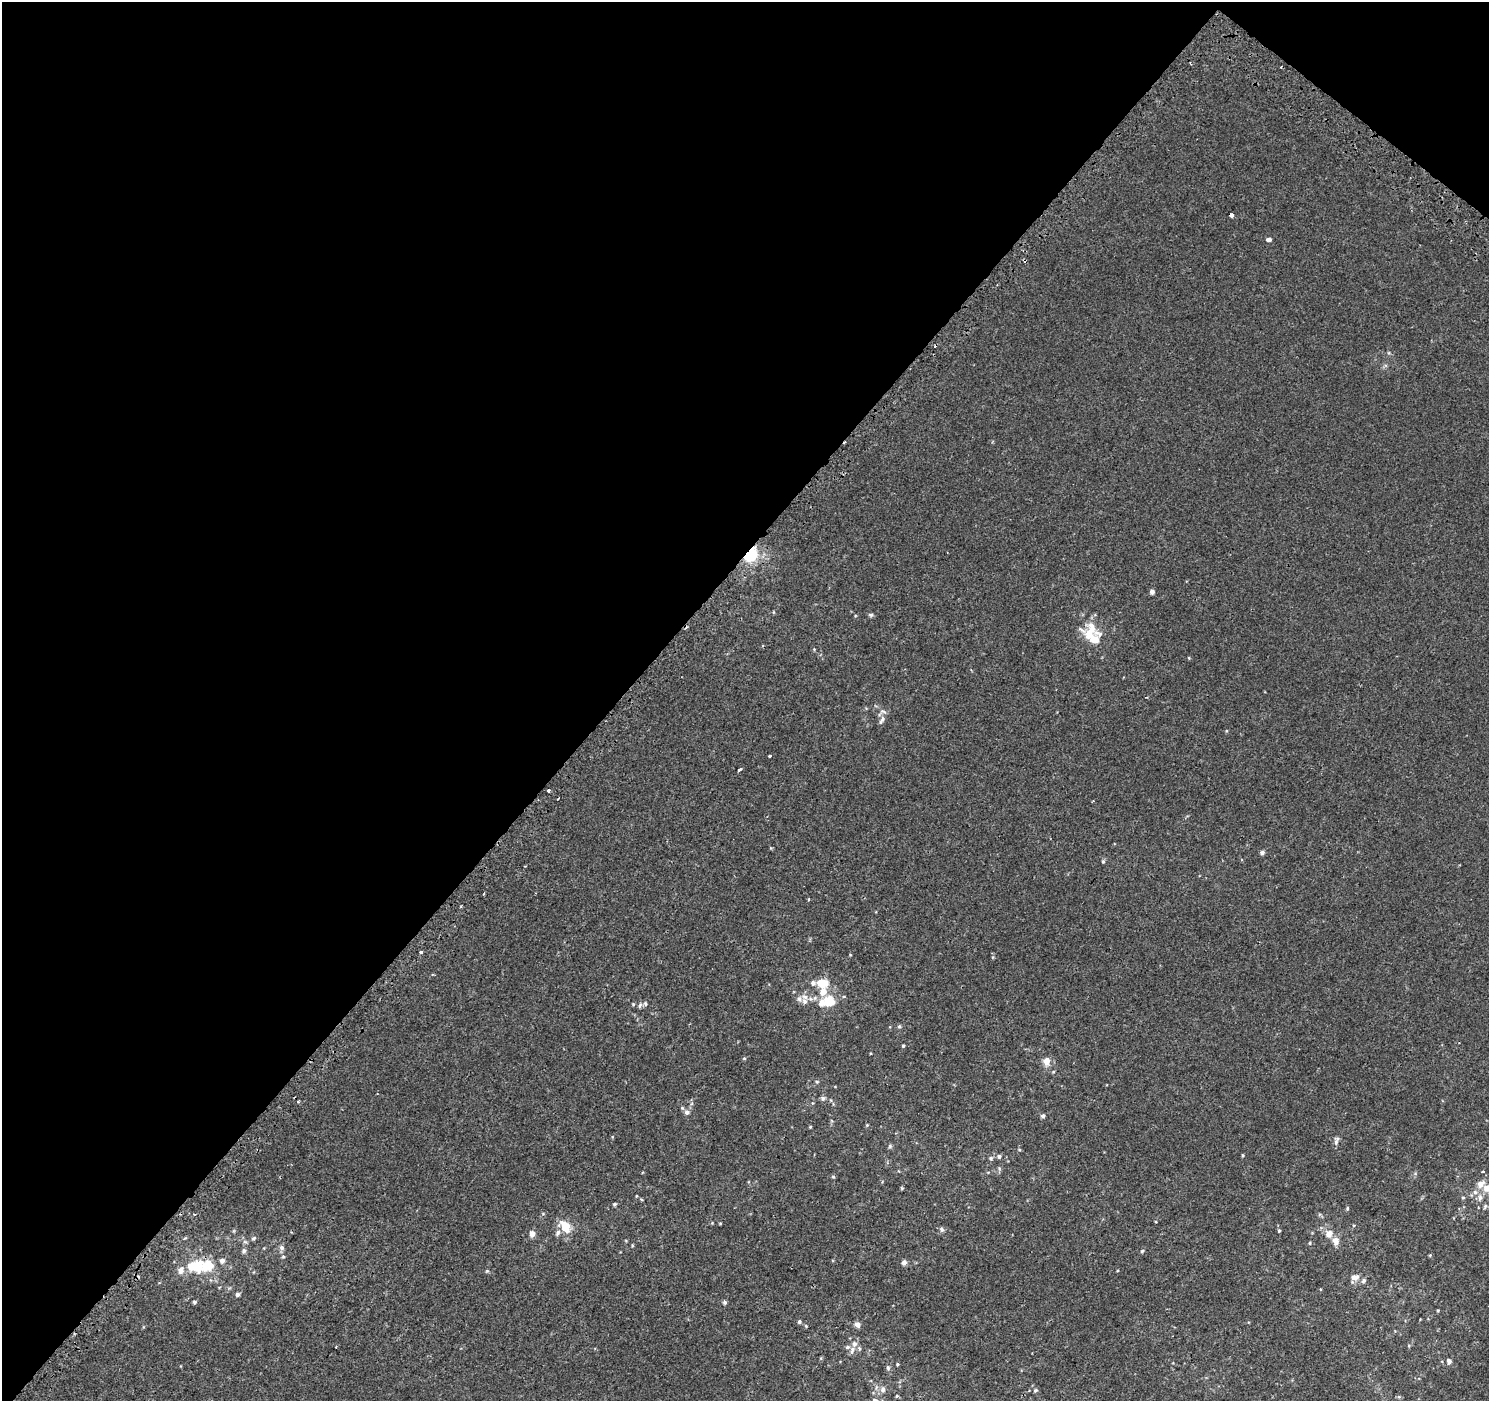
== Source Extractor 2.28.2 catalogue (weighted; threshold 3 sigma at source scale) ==
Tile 2 of 4 x 4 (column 2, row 1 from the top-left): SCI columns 1562-3048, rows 4499-5897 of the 6086 x 6113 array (HDU 1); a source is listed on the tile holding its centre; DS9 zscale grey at full resolution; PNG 1491 x 1403 px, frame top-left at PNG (2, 2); no overlay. Shown black and unused: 43% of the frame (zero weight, under 2 of 3 exposures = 3% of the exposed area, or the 3 px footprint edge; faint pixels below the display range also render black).
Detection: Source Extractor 2.28.2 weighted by HDU 2 'WHT'; one run over the whole footprint, this tile lists its part. Background 3.13e-04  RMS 0.0027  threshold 0.0122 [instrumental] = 3 sigma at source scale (4.5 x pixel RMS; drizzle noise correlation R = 1.50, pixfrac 1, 0.0396/0.0396 arcsec/px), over >= 5 px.
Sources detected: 109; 1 inside a brighter object's white glare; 4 cosmic-ray / hot-pixel residue — not listed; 15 inside a brighter listed object's ellipse — not listed separately; the other 89 listed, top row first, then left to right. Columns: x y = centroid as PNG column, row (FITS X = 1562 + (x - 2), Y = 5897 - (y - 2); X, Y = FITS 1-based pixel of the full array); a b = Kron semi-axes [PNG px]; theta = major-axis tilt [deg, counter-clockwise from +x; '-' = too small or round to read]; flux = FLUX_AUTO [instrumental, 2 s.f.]
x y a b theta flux
1231 215 4 4 - 1.7
1268 240 4 4 - 2.7
750 554 7 5 47 40
1152 592 5 4 - 0.94
871 615 7 5 -13 0.45
1089 634 25 11 -27 3.9
882 720 15 5 60 0.97
770 756 3 3 - 0.75
740 769 5 3 - 0.43
549 791 3 3 - 2.4
1262 852 5 4 - 0.74
1103 861 5 4 - 0.36
484 894 3 2 - 0.23
421 952 3 3 - 1.3
822 983 12 8 -3 4.7
805 997 10 7 -19 1.4
829 1001 12 11 - 5.1
633 1004 5 4 - 0.28
645 1004 7 6 - 0.53
640 1005 7 3 71 0.43
899 1026 5 5 - 0.43
903 1046 4 3 - 0.31
744 1058 5 3 - 0.27
1046 1061 8 7 - 2.3
817 1082 5 4 - 0.34
823 1098 7 6 - 0.57
298 1102 3 3 - 0.34
687 1112 8 7 - 1
1043 1116 5 5 - 0.55
867 1125 5 3 - 0.25
810 1127 4 3 - 0.27
1336 1142 10 5 -87 0.71
890 1146 6 5 - 0.39
1019 1150 5 3 - 0.25
1243 1155 4 3 - 0.24
999 1156 6 6 - 0.55
991 1158 6 6 - 0.47
999 1168 6 5 - 0.45
1482 1171 3 3 - 1.1
833 1177 5 4 - 0.32
902 1188 6 3 18 0.26
1487 1188 13 9 32 2.4
1475 1192 6 6 - 0.85
636 1196 5 3 - 0.18
1463 1198 5 4 - 0.28
1480 1198 10 6 71 0.99
642 1200 5 3 - 0.24
614 1204 4 4 - 0.42
1485 1206 8 5 52 0.59
1478 1207 3 3 - 0.2
1347 1208 5 4 - 0.34
720 1223 5 3 - 0.21
565 1226 11 8 -59 5.3
942 1229 7 6 - 0.61
1279 1231 4 3 - 0.37
558 1233 9 5 59 0.71
532 1234 5 5 - 1.9
1329 1234 8 8 - 2
253 1238 6 5 - 0.42
1336 1241 10 7 -88 1.8
245 1242 6 4 -18 0.43
1310 1243 5 4 - 0.3
282 1248 7 6 - 0.78
244 1251 6 5 - 0.67
1142 1251 5 4 - 0.32
1430 1255 5 4 - 0.24
283 1257 5 5 - 0.37
904 1263 6 5 - 0.91
209 1266 28 16 16 8
181 1270 12 9 70 1.5
1355 1277 12 8 6 1.5
237 1294 5 5 - 0.64
194 1302 4 4 - 0.47
725 1302 5 5 - 0.48
1438 1310 4 3 - 0.24
799 1322 5 4 - 0.47
857 1324 8 7 - 1
806 1326 5 4 - 0.26
854 1344 8 7 - 1.1
1409 1346 5 3 - 0.24
847 1347 7 5 4 0.57
1449 1361 6 5 - 0.88
897 1364 4 3 - 0.27
888 1368 7 5 -75 0.53
883 1389 9 7 -77 1
1036 1390 5 4 - 0.44
897 1396 5 4 - 0.26
1399 1397 6 4 -18 0.33
875 1400 7 5 -31 0.66
Overlapping masked pixels (flux is a lower limit): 1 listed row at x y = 750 554
Isophote crosses this tile's border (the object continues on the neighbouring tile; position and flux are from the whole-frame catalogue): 2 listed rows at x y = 1487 1188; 875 1400
Unlisted compact peaks at least as high as the median listed source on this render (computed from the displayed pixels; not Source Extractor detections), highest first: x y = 487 1271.